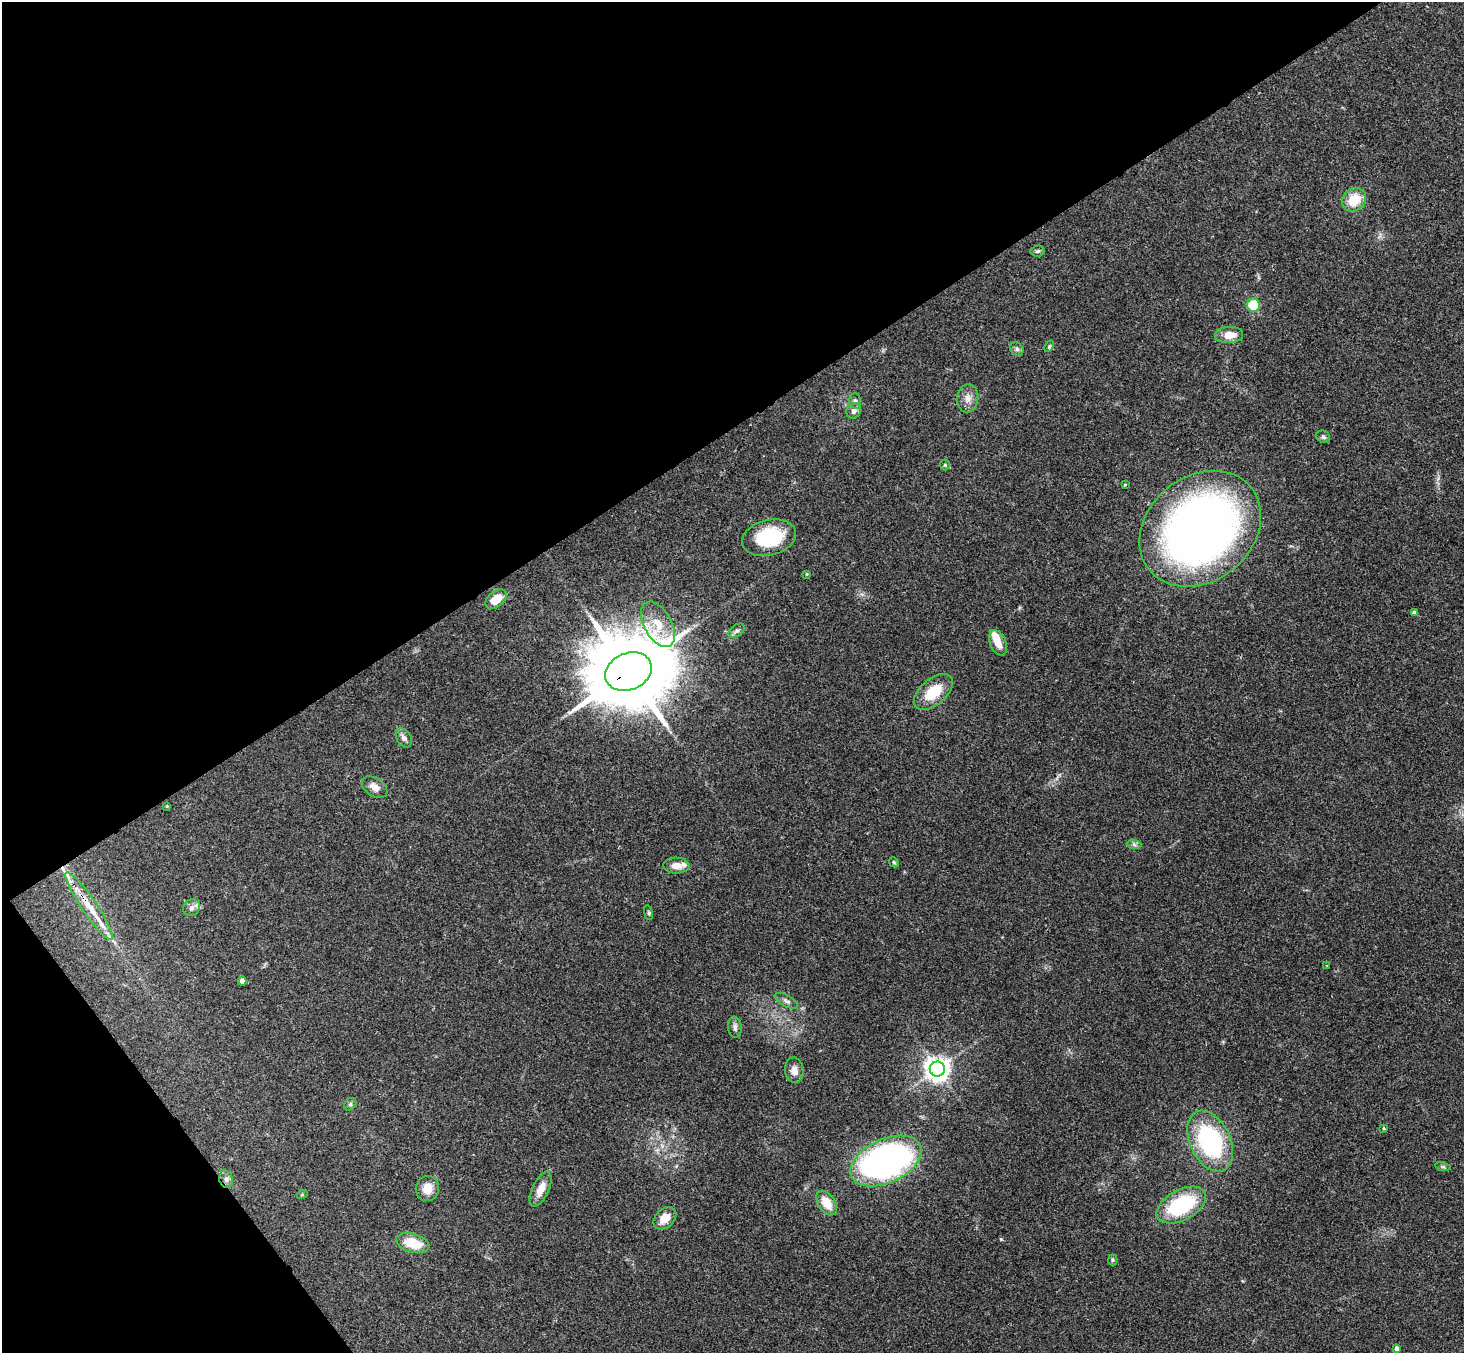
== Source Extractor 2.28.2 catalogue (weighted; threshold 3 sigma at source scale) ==
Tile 5 of 4 x 4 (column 1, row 2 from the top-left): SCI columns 54-1515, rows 3034-4384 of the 5950 x 5930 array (HDU 1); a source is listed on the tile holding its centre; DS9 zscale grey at full resolution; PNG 1466 x 1355 px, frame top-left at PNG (2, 2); each listed source drawn as its Kron ellipse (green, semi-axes under 4 px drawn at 4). Shown black and unused: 36% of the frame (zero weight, under 3 of 4 exposures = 6% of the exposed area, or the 3 px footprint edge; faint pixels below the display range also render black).
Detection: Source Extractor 2.28.2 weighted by HDU 2 'WHT'; one run over the whole footprint, this tile lists its part. Background 0.163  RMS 0.0074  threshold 0.0331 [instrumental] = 3 sigma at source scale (4.5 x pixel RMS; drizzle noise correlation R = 1.50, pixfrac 1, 0.05/0.05 arcsec/px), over >= 5 px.
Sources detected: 56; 2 inside a brighter object's white glare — neither listed nor drawn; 2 inside a brighter listed object's ellipse — not listed separately; the other 52 listed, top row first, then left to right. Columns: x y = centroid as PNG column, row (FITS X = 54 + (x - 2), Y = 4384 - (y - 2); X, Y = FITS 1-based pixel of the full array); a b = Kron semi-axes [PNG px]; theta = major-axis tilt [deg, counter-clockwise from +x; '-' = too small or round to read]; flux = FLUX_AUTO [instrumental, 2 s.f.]
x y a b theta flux
1354 200 13 11 41 18
1038 251 7 5 6 1.6
1253 305 6 6 - 28
1229 335 14 8 3 9.6
1049 346 6 4 63 1.1
1017 349 7 6 - 1.8
968 398 14 10 84 5.8
855 401 7 5 89 1.9
854 411 8 7 - 3.7
1323 437 7 6 - 1.6
945 465 5 5 - 1.1
1125 485 3 3 - 0.71
1200 529 66 52 39 550
769 538 27 17 13 46
806 574 3 3 - 0.7
496 599 12 7 39 14
1414 612 4 4 - 2.1
658 624 25 13 -62 16
737 631 9 5 36 2.2
998 643 13 8 -68 8.4
628 672 24 18 24 9100
933 692 23 13 41 23
404 738 10 7 -58 3.2
375 787 14 9 -34 5.8
167 806 4 4 - 0.59
1134 845 7 4 -2 1.6
894 862 5 4 - 0.92
676 866 13 8 -2 6.2
89 906 40 7 -56 17
192 908 9 8 - 3.2
648 913 7 4 -82 1
1327 965 3 3 - 1
242 981 4 4 - 3.9
787 1001 13 5 -31 2.7
735 1027 10 7 -84 2.6
937 1069 7 7 - 690
794 1070 13 9 -83 5.5
350 1104 7 5 46 1.3
1384 1128 4 3 - 0.69
1210 1141 32 20 -65 93
886 1161 38 22 25 260
1443 1166 8 4 -9 1.2
226 1179 9 6 -74 2.7
427 1188 13 11 72 9.6
541 1189 19 8 65 8.5
302 1195 5 3 - 0.68
827 1203 14 8 -56 13
1181 1205 27 15 28 58
665 1218 13 9 44 9.3
413 1243 17 9 -14 19
1113 1260 5 5 - 0.96
1397 1348 4 4 - 3
Overlapping masked pixels (flux is a lower limit): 2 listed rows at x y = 628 672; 89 906